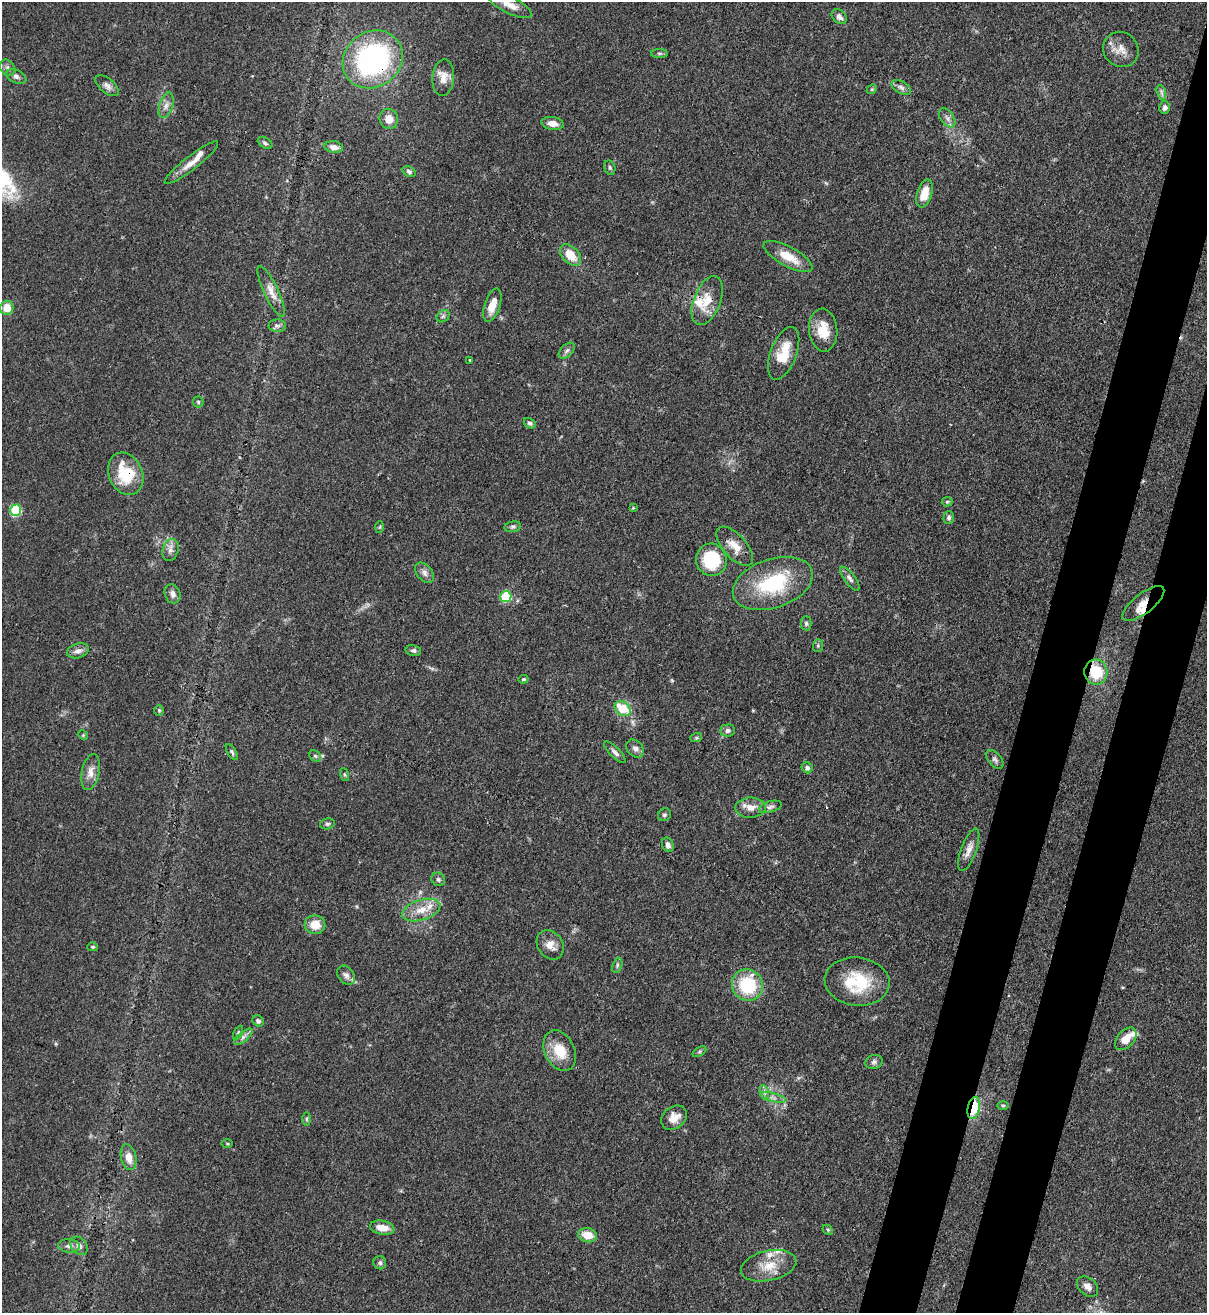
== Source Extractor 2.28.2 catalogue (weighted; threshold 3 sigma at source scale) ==
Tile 10 of 4 x 4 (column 2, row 3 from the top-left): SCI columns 1423-2627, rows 1342-2652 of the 5383 x 5308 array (HDU 1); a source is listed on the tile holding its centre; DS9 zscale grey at full resolution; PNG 1209 x 1315 px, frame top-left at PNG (2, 2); each listed source drawn as its Kron ellipse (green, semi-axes under 4 px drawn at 4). Shown black and unused: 7% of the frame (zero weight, under 3 of 4 exposures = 7% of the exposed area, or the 3 px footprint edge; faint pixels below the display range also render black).
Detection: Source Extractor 2.28.2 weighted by HDU 2 'WHT'; one run over the whole footprint, this tile lists its part. Background 0.0825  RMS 0.0039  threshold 0.0176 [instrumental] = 3 sigma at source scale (4.5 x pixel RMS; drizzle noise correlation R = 1.50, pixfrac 1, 0.05/0.05 arcsec/px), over >= 5 px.
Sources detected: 119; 1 cosmic-ray / hot-pixel residue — neither listed nor drawn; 8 inside a brighter listed object's ellipse — not listed separately; the other 110 listed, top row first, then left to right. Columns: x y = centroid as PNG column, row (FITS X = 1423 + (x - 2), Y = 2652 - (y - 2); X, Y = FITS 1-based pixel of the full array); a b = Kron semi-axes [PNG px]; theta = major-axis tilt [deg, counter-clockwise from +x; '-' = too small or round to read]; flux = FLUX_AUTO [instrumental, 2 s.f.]
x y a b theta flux
510 5 24 8 -27 4.7
839 17 8 6 -45 1.8
1121 49 18 17 - 4.9
659 53 8 4 0 0.75
373 59 31 27 37 77
7 68 8 7 - 1.4
16 77 10 6 -22 1.6
443 78 18 11 86 4.1
107 86 14 7 -40 2
901 87 11 6 -30 1.5
872 89 5 4 - 0.56
1161 92 7 4 -71 0.94
166 105 13 6 72 2.3
1165 108 6 5 - 1.3
947 118 11 6 -53 1.7
389 119 10 9 - 3.8
553 123 11 6 -9 3.2
265 143 8 5 -31 0.86
334 147 9 5 -8 2.3
191 163 33 7 38 5
610 168 7 5 -74 0.77
409 172 7 5 -29 0.99
924 193 14 7 73 6.2
570 255 13 8 -45 7.2
788 256 27 10 -28 8
271 291 28 7 -64 4.2
707 300 26 13 68 8
492 305 17 7 72 5.2
7 308 7 6 - 5.4
443 316 7 5 43 0.87
277 326 9 6 -3 1.2
823 330 21 14 -85 8.3
567 351 9 6 45 1.1
784 353 28 13 69 10
470 360 3 2 - 0.57
198 402 5 5 - 0.64
530 423 6 5 - 0.85
126 474 22 16 -66 16
947 502 5 5 - 0.6
633 508 4 3 - 0.35
16 510 5 5 - 27
949 517 6 5 - 1.1
380 527 6 4 87 0.5
513 527 8 5 8 0.93
735 546 24 11 -48 5.9
170 550 11 7 73 2.1
711 560 16 15 - 21
424 573 12 7 -51 2
850 579 14 5 -52 1.5
773 583 41 24 19 30
172 594 10 7 -69 2
506 597 5 5 - 22
1143 603 25 10 38 5.5
806 623 7 5 89 0.92
818 645 6 5 - 0.63
78 651 11 7 17 2.1
413 651 8 5 -12 0.86
1096 672 12 11 - 14
523 679 5 4 - 0.5
623 709 9 6 -37 11
159 710 5 4 - 0.49
728 730 7 6 - 1.4
83 735 5 4 - 0.43
696 738 6 4 18 0.59
635 748 10 7 -46 1.8
232 752 9 4 -59 0.78
615 752 14 5 -45 1.6
315 756 6 5 - 0.73
995 759 11 6 -50 1.3
807 768 6 5 - 1.1
91 772 18 8 79 3.6
344 775 7 3 -71 0.49
770 807 12 5 17 1.3
750 808 15 10 2 3.8
664 815 7 6 - 0.81
327 824 7 5 13 0.85
668 845 7 5 -68 1.7
969 850 22 7 70 3.4
438 879 7 6 - 1
421 910 20 10 17 6.2
315 925 10 9 - 6
550 945 16 12 -55 4
93 947 5 4 - 0.53
617 965 8 4 72 0.8
346 975 10 7 -51 2
857 982 32 24 -7 19
747 985 16 15 - 21
258 1021 6 5 - 0.95
238 1033 7 4 63 0.56
243 1037 11 4 40 1.5
1126 1039 13 8 48 5.6
560 1051 21 15 -64 9.7
699 1052 7 4 31 0.69
874 1062 9 7 18 1.3
764 1092 7 4 -72 1
773 1098 13 3 -14 1.4
1003 1105 6 4 0 0.49
974 1108 11 6 78 19
674 1118 14 11 38 4.3
306 1119 7 4 -90 0.65
227 1144 6 4 -1 0.48
129 1157 13 7 -78 4.5
382 1228 12 7 -10 4.3
828 1230 6 4 -45 0.56
587 1235 9 7 -11 6.1
69 1246 11 6 -4 1.9
79 1246 10 7 -45 2
380 1263 6 6 - 0.96
769 1266 28 15 13 8.9
1088 1287 12 8 -41 2.3
Overlapping masked pixels (flux is a lower limit): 5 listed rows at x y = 373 59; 126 474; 1143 603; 1096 672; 974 1108
Isophote crosses this tile's border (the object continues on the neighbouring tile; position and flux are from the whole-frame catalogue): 1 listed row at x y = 510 5